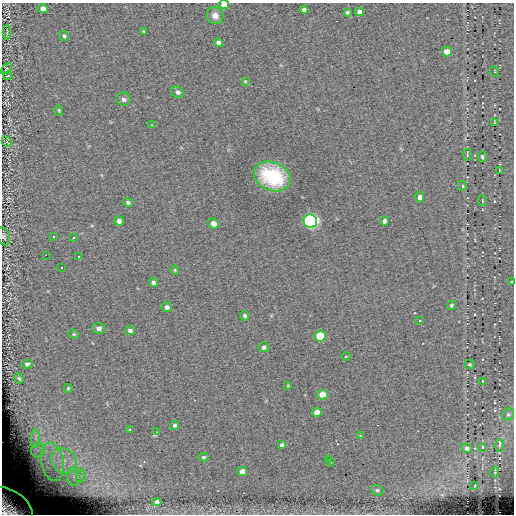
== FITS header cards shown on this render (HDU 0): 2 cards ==
NAXIS1  =                  512
NAXIS2  =                  512

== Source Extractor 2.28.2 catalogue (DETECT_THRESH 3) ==
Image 512 x 512 px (HDU 0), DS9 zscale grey, 1 PNG px = 1 image px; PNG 516 x 516 px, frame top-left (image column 1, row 512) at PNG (2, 3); each listed source drawn as its Kron ellipse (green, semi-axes under 4 px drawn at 4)
Background -0.0305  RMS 5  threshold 14.9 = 3 sigma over >= 5 px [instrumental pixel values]
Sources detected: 84; all 84 listed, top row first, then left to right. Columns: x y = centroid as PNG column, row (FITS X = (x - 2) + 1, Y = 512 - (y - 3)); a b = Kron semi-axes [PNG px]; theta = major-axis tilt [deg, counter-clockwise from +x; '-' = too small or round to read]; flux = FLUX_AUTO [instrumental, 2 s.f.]
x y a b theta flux
224 5 5 4 - 3000
43 8 5 4 - 1800
304 10 4 4 - 1300
347 12 4 3 - 550
359 12 4 4 - 1300
215 16 9 8 - 2300
144 31 3 3 - 380
7 32 7 2 90 250
64 36 5 4 - 550
219 43 5 4 - 1300
447 52 5 5 - 4400
6 69 7 3 43 290
494 71 5 3 - 310
8 76 4 2 - 240
245 81 4 4 - 370
177 92 6 5 - 1100
123 99 7 6 - 1100
59 110 5 4 - 430
494 122 3 2 - 200
151 125 3 3 - 320
7 142 6 3 -46 390
467 155 6 3 -84 400
482 157 5 4 - 640
499 171 4 2 - 200
272 176 19 14 -22 25000
462 186 5 4 - 690
420 197 5 4 - 1400
482 201 5 2 - 340
128 202 5 4 - 880
119 221 5 4 - 1300
310 221 7 6 - 93000
384 221 4 4 - 1200
213 223 5 5 - 2000
4 236 9 6 -71 910
53 237 3 3 - 13000
73 238 3 3 - 13000
46 255 2 2 - 13000
78 257 3 3 - 13000
61 267 3 3 - 13000
175 270 4 4 - 370
153 282 5 4 - 970
512 282 3 3 - 520
451 305 5 4 - 610
167 307 5 5 - 970
245 316 5 3 - 670
420 321 3 2 - 380
99 328 6 5 - 1200
130 330 5 4 - 960
74 334 5 4 - 420
320 336 6 5 - 15000
264 347 5 5 - 920
346 356 4 3 - 250
27 364 5 4 - 830
470 364 5 4 - 460
19 378 5 4 - 470
482 381 3 2 - 240
288 385 3 3 - 280
68 388 4 3 - 380
322 395 5 5 - 5100
317 412 5 4 - 3400
508 414 6 5 - 630
174 425 5 4 - 710
130 430 4 4 - 310
157 432 4 3 - 350
360 435 4 3 - 330
36 439 9 4 89 1300
282 445 4 3 - 850
499 445 6 4 89 460
482 447 4 3 - 310
467 448 5 4 - 1200
38 450 7 7 - 1700
203 457 5 4 - 490
328 459 3 3 - 390
64 461 13 12 - 5800
52 462 19 11 -79 8000
330 462 3 3 - 410
242 472 5 4 - 3100
495 472 5 2 - 310
81 476 7 4 71 830
74 477 9 7 90 2000
475 486 3 2 - 240
377 490 6 5 - 680
157 502 4 4 - 1900
10 507 25 16 -35 17000
At the frame edge (FLAGS 8, measured only in part): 4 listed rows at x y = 224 5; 4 236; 512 282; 10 507